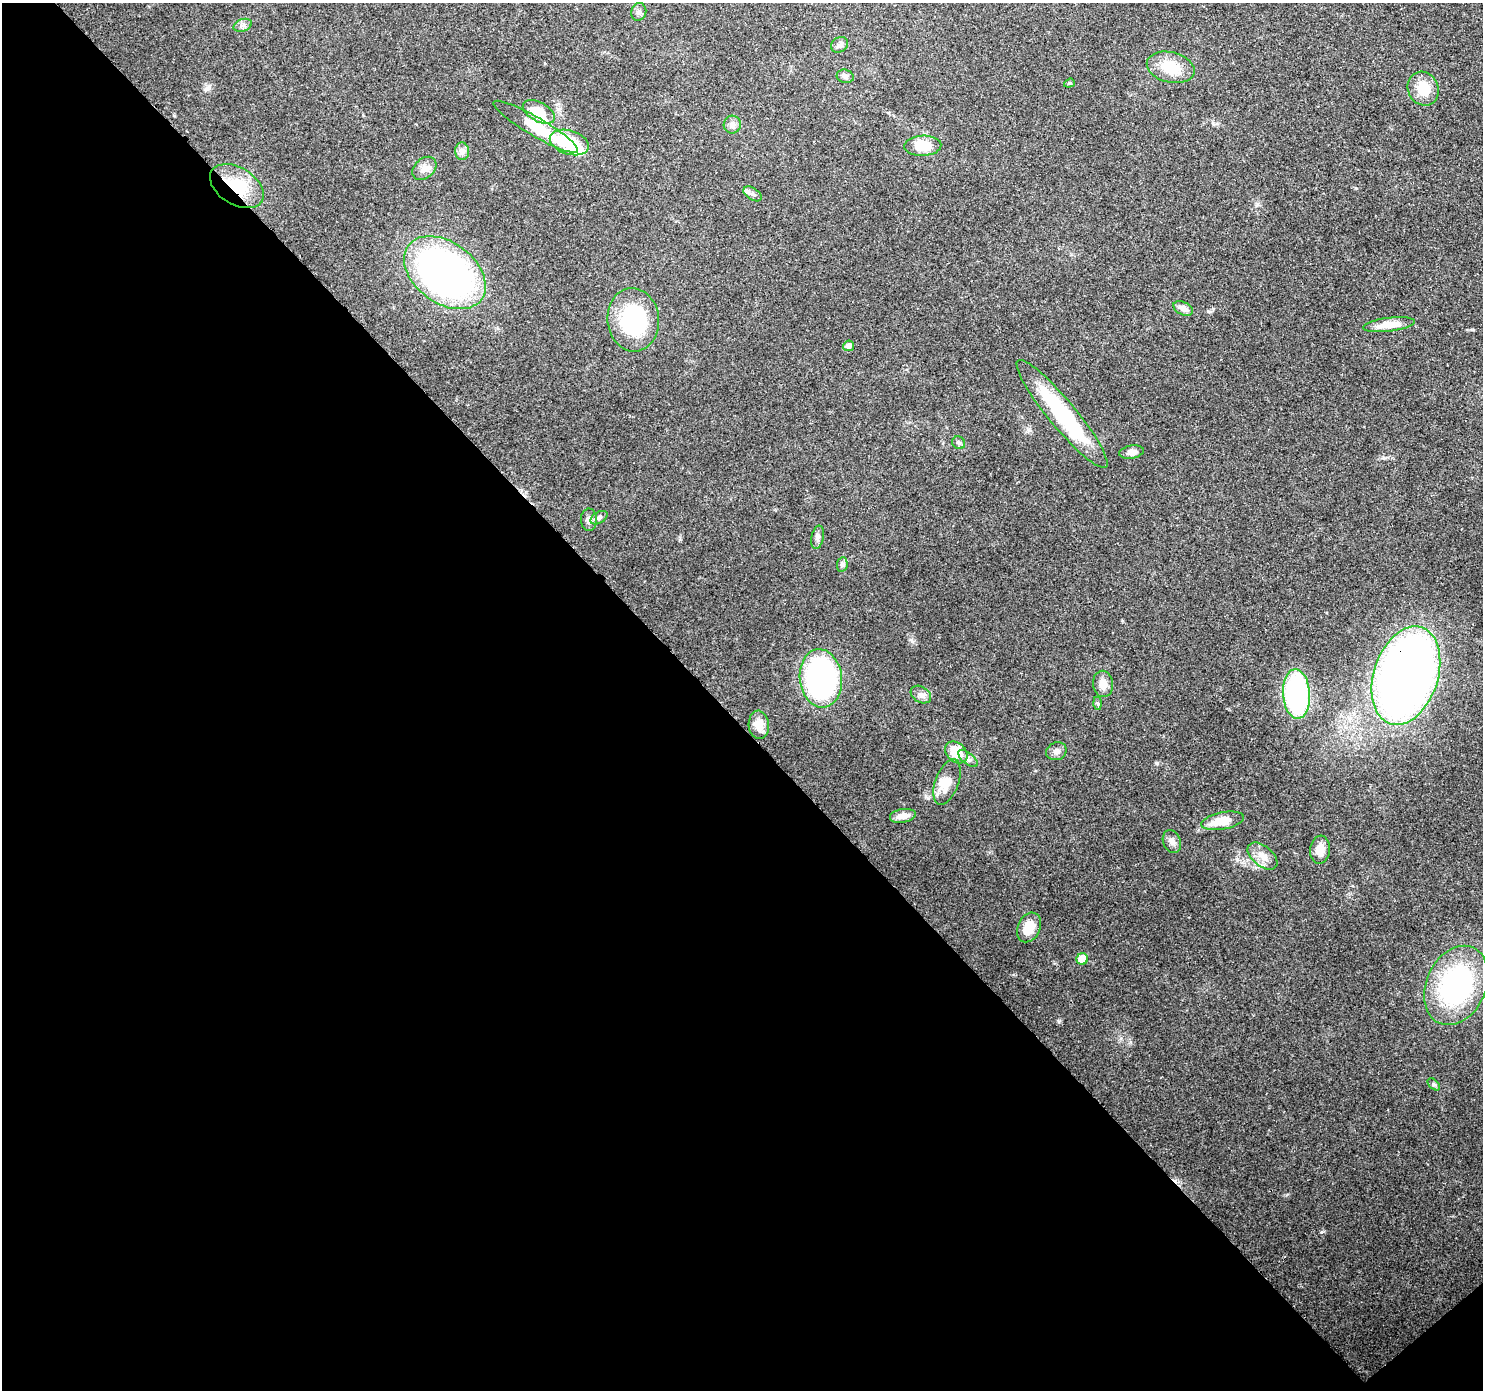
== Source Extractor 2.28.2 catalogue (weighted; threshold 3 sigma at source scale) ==
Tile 14 of 4 x 4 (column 2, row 4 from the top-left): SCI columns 1574-3054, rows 227-1614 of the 6116 x 6073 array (HDU 1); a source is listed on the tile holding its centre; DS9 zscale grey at full resolution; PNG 1485 x 1392 px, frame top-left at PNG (2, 3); each listed source drawn as its Kron ellipse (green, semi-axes under 4 px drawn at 4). Shown black and unused: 48% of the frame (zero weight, under 3 of 4 exposures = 8% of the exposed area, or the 3 px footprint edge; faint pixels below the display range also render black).
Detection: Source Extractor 2.28.2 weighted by HDU 2 'WHT'; one run over the whole footprint, this tile lists its part. Background 0.122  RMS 0.0045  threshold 0.0201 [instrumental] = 3 sigma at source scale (4.5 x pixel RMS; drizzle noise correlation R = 1.50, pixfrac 1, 0.0396/0.0396 arcsec/px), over >= 5 px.
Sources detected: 52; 3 inside a brighter object's white glare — neither listed nor drawn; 1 inside a brighter listed object's ellipse — not listed separately; the other 48 listed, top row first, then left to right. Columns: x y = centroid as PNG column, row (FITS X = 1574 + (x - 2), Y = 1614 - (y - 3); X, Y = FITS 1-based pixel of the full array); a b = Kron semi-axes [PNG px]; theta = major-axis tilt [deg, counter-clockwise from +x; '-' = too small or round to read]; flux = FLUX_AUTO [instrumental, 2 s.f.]
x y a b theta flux
639 12 9 7 75 1.6
243 25 9 6 19 1.6
840 45 9 7 32 1.6
1171 67 24 15 -14 13
845 76 8 6 -13 1.6
1069 83 5 4 - 0.62
1423 89 17 15 -65 10
539 112 17 9 -28 13
732 125 9 8 - 1.9
536 127 49 9 -31 20
569 142 20 12 -18 23
923 146 18 10 2 12
462 151 8 7 - 1.8
424 168 13 10 41 3.2
237 186 29 18 -31 20
753 194 10 6 -32 1.7
445 273 45 30 -36 200
1183 308 10 6 -26 3.2
633 320 32 26 -84 43
1389 325 26 7 7 8
849 346 5 5 - 2.4
1062 414 69 13 -50 46
959 443 7 6 - 1.1
1132 452 12 6 10 2.3
599 518 9 5 31 1.2
589 520 11 8 -89 2.2
818 537 12 6 78 1.6
842 565 7 5 79 1
1406 676 51 32 71 380
821 678 29 21 -83 120
1103 684 13 10 -82 4.3
1297 694 25 13 -86 78
921 695 11 8 -32 2.2
1098 703 6 4 -87 0.7
759 725 14 10 -84 5
1056 751 10 8 22 2
956 752 12 9 -44 11
968 759 12 5 -39 1.7
947 782 24 11 70 6.7
903 816 13 7 10 4.3
1223 821 22 8 11 9.6
1172 842 12 9 -66 2.3
1320 850 14 10 83 5
1262 856 17 10 -39 4.8
1029 927 15 11 64 8.4
1082 959 6 5 - 6.6
1456 985 41 30 65 78
1434 1084 7 4 -45 0.78
Overlapping masked pixels (flux is a lower limit): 2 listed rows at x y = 237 186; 1406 676
Unlisted compact peaks at least as high as the median listed source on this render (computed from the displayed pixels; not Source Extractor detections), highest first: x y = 1321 1232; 1059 1021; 1157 763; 1356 188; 1121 1038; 1473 330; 912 641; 1130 1042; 1257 204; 1384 458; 1286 1195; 1208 311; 1122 621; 1237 859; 680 539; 207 89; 1213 123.